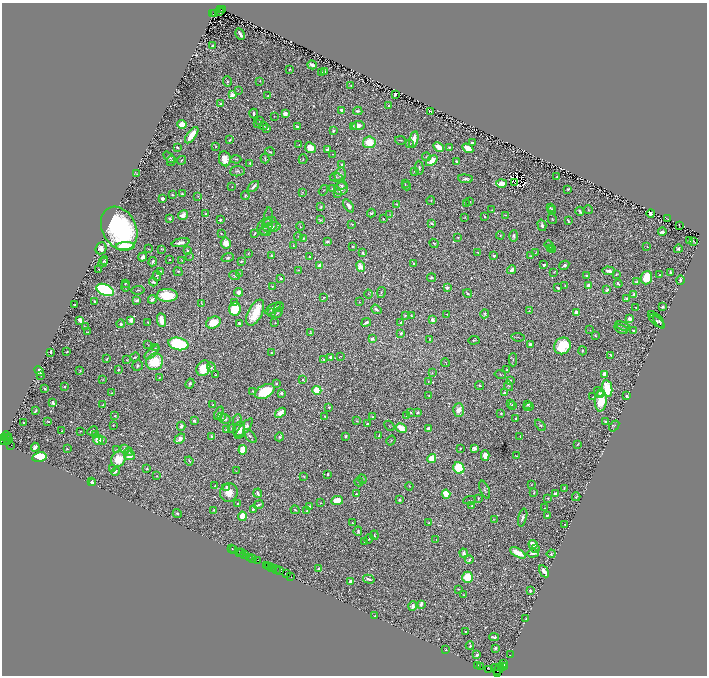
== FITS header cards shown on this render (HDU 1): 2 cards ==
NAXIS1  =                 1409
NAXIS2  =                 1347

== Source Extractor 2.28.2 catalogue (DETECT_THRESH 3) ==
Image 1409 x 1347 px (HDU 1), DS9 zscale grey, zoomed out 1/2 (1 PNG px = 2 x 2 image px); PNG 709 x 678 px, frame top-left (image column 1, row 1346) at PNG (2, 3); each listed source drawn as its Kron ellipse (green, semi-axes under 4 px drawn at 4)
Background 1.22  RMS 0.019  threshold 0.056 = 3 sigma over >= 5 px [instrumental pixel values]
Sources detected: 1005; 140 cannot appear on this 1/2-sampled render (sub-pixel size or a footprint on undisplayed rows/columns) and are neither listed nor drawn; of the other 865, the 500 brightest by FLUX_AUTO listed and drawn (365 fainter detections omitted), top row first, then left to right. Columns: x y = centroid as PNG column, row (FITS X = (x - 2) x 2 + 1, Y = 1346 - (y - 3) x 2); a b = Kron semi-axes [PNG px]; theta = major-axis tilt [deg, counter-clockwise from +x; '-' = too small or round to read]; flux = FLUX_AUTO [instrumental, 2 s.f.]
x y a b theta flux
222 9 3 2 - 580
221 10 4 1 - 320
220 11 2 1 - 470
213 14 2 1 - 120
215 14 3 3 - 410
240 34 6 2 -61 18
212 46 3 2 - 4.6
312 65 5 3 - 20
290 69 3 2 - 2.6
325 71 2 2 - 2.5
321 72 2 2 - 2.8
260 81 4 3 - 3
227 82 5 3 - 7.2
351 85 2 2 - 2.6
238 90 4 3 - 3.2
395 94 4 2 - 8.9
232 95 3 2 - 110
268 96 2 2 - 4.5
221 104 3 2 - 11
388 106 3 2 - 3.8
342 110 3 3 - 39
358 111 4 3 - 11
431 111 3 2 - 12
285 113 3 3 - 31
254 114 5 3 - 11
274 116 2 2 - 2.4
259 121 3 2 - 2.3
182 124 4 3 - 70
258 124 3 2 - 3.5
358 125 6 4 6 25
263 126 4 2 - 3.3
353 126 3 3 - 3.7
297 127 3 2 - 9.9
267 128 3 2 - 15
333 131 2 2 - 20
192 135 9 4 54 85
230 140 4 2 - 5.7
400 140 5 2 - 3.5
414 140 8 3 77 55
369 142 6 6 - 110
472 143 3 2 - 9.8
409 144 3 3 - 7.7
299 145 2 2 - 3
215 146 3 2 - 3.4
439 147 5 3 - 60
449 147 3 3 - 4.8
177 148 3 2 - 5.9
310 148 6 5 - 45
468 148 6 4 -32 50
328 150 3 2 - 13
270 152 5 3 - 5.5
332 154 3 2 - 2.4
169 157 6 3 -48 6.2
426 157 4 3 - 3.6
225 159 7 6 - 54
236 159 5 3 - 4.2
265 159 5 2 - 3.4
303 159 5 3 - 3.2
181 160 5 2 - 4.3
171 161 5 2 - 3.9
432 161 7 4 42 48
457 162 3 3 - 32
250 163 2 2 - 9.1
342 164 3 3 - 9.5
419 168 7 3 -85 5.9
237 171 7 5 7 8.4
414 171 3 2 - 3.4
137 174 4 3 - 4.8
340 175 7 5 78 14
336 177 6 3 -4 5
557 177 3 2 - 5.9
465 179 7 4 -6 12
514 182 2 1 - 2.8
501 183 5 3 - 64
405 184 3 2 - 2.4
342 185 5 3 - 7.7
407 186 4 4 - 6.6
232 187 2 2 - 2.5
253 187 7 2 44 17
332 189 4 3 - 8
341 189 7 6 - 26
568 189 2 2 - 6.8
323 190 5 2 - 2.6
302 193 3 2 - 2.5
338 193 4 3 - 6.4
182 194 4 3 - 6.4
172 195 3 2 - 3.7
245 195 4 3 - 5.3
198 196 4 3 - 2.7
162 198 3 3 - 12
431 200 4 3 - 4
470 202 2 2 - 2.8
397 204 3 2 - 3.3
466 204 2 1 - 2.3
349 206 7 4 -54 18
321 207 4 3 - 5.6
550 208 2 2 - 2.9
588 209 4 2 - 2.5
492 210 2 2 - 3.7
552 210 4 2 - 8.9
580 211 4 2 - 11
371 213 4 3 - 7.1
651 213 4 4 - 12
205 214 2 2 - 2.7
390 214 4 2 - 2.6
183 215 5 4 - 27
505 215 2 2 - 3.4
484 216 3 2 - 3.8
268 217 9 4 85 13
465 217 2 2 - 2.7
170 218 3 2 - 5.8
383 219 2 2 - 4.1
552 219 5 4 - 4.6
667 219 4 2 - 2.7
220 220 2 2 - 10
320 220 4 2 - 3.6
568 221 4 2 - 5.7
432 223 4 2 - 6.2
352 224 3 2 - 2.4
270 225 8 7 - 26
542 225 6 3 -74 14
679 225 4 1 - 2.6
300 226 4 2 - 3.3
265 227 9 7 62 11
272 227 8 5 10 20
119 228 23 17 -62 860
265 231 5 4 - 5.2
662 232 4 3 - 14
255 233 4 2 - 5.6
221 234 3 2 - 2.8
500 235 4 3 - 3.5
514 236 6 3 89 12
298 237 4 3 - 3.1
458 237 3 2 - 3.6
304 238 4 3 - 4.6
327 241 4 3 - 6.6
690 241 4 2 - 4.5
694 242 4 1 - 2.9
181 243 9 3 11 21
226 243 5 5 - 35
434 243 5 3 - 4.7
549 245 5 4 - 8.6
125 246 9 4 4 140
293 246 2 2 - 2.8
353 246 2 2 - 2.9
647 247 2 2 - 6
101 248 6 5 - 26
550 248 3 2 - 14
149 249 4 2 - 2.8
161 249 3 2 - 4
678 249 4 3 - 9.7
187 250 3 2 - 3.7
552 250 4 3 - 21
478 252 4 3 - 3.6
363 253 3 2 - 6.3
536 253 3 2 - 3.2
248 254 2 2 - 2.7
272 256 3 2 - 17
494 256 3 2 - 5.8
530 256 3 3 - 3.2
142 257 5 3 - 20
190 257 4 3 - 3.3
309 257 2 2 - 4.1
228 258 6 4 18 6.8
169 260 2 2 - 3
182 260 3 2 - 2.5
105 261 4 3 - 4.2
103 262 6 2 57 3.9
153 262 5 2 - 12
241 262 4 2 - 4.1
414 264 2 2 - 4.9
544 265 3 2 - 9.2
564 265 5 3 - 8.4
320 266 3 3 - 40
361 267 5 3 - 41
99 269 3 2 - 2.8
298 270 2 1 - 2.6
512 270 4 2 - 30
609 271 6 3 -4 23
160 272 3 2 - 10
178 272 5 4 - 5.4
554 272 2 2 - 2.5
670 272 4 2 - 8.2
239 273 4 2 - 2.9
616 274 4 2 - 3.8
660 274 2 2 - 3.6
235 275 5 4 - 8.8
586 275 3 2 - 7.6
157 276 5 3 - 5.3
280 278 2 2 - 13
431 278 4 3 - 7
646 278 7 5 69 110
680 280 4 3 - 9.8
153 282 4 3 - 11
637 282 4 3 - 8.9
125 283 3 2 - 2.8
618 284 4 3 - 8.2
589 285 3 3 - 22
272 286 3 3 - 3.9
565 286 2 1 - 2.5
125 287 5 3 - 4.3
447 288 3 3 - 17
558 288 3 2 - 8.3
105 290 9 5 -23 780
138 290 6 2 9 4.6
607 290 4 3 - 10
239 292 4 4 - 18
381 293 5 3 - 5.3
468 293 4 2 - 7.3
368 294 5 3 - 2.5
634 294 4 4 - 14
167 295 10 6 -1 160
324 297 3 2 - 4.4
627 298 3 3 - 8
152 299 4 3 - 12
137 300 3 2 - 15
95 302 3 3 - 7
235 302 3 3 - 4.6
359 302 3 2 - 2.9
201 304 4 1 - 2.4
75 305 3 2 - 7.8
279 307 5 4 - 5.8
636 307 2 2 - 2.6
663 307 2 2 - 10
273 308 8 3 33 14
235 309 7 6 - 140
376 309 5 3 - 11
529 311 2 2 - 2.9
255 313 14 7 63 120
271 313 3 2 - 11
277 313 6 4 33 5.8
577 313 4 3 - 48
447 314 2 2 - 3.6
485 314 4 3 - 5.4
405 315 3 3 - 5.4
652 315 2 2 - 18
411 316 3 2 - 4.1
630 319 4 3 - 23
80 320 4 3 - 45
131 320 3 2 - 43
162 320 7 4 -81 43
432 320 4 3 - 19
657 321 9 3 -39 6.5
659 321 8 4 -62 7.6
148 322 2 2 - 4.2
366 322 5 3 - 9.3
401 322 2 2 - 8.7
213 323 8 5 24 88
239 323 3 2 - 20
275 323 3 2 - 3.4
121 324 4 4 - 11
623 326 7 2 -20 5.2
86 327 3 2 - 5.3
621 329 7 3 -23 12
590 330 2 2 - 2.7
633 330 2 2 - 10
87 332 3 2 - 3.6
310 332 3 2 - 2.3
401 333 3 2 - 20
595 335 3 3 - 5.6
518 337 7 2 -6 3.4
372 339 3 2 - 16
430 339 3 2 - 3.7
474 340 5 3 - 3.9
178 344 10 6 -12 390
148 345 4 1 - 2.7
530 345 4 4 - 16
562 346 9 8 - 200
155 348 3 2 - 2.5
582 351 4 3 - 4.2
51 352 3 2 - 12
67 352 2 2 - 4.8
152 352 9 3 42 8.8
271 353 3 2 - 2.6
610 355 3 2 - 4.2
341 356 3 3 - 3.1
135 357 5 3 - 5.6
331 357 4 3 - 21
107 359 4 3 - 4.4
127 360 3 3 - 3
324 360 4 3 - 6.3
513 360 7 3 90 6.4
155 362 9 8 - 150
445 362 4 3 - 2.7
138 366 6 5 - 7.2
211 367 5 3 - 9.7
203 368 8 6 62 110
507 369 2 2 - 3.9
118 370 2 2 - 8.1
39 371 5 4 - 44
80 371 3 2 - 3.4
432 373 3 3 - 2.6
500 374 6 3 -13 4
604 374 3 3 - 35
41 375 2 2 - 5.3
216 375 3 2 - 3.7
159 378 2 2 - 2.9
102 379 4 4 - 3.2
303 380 3 2 - 3.2
510 380 2 2 - 4.1
428 381 3 3 - 3
190 384 5 3 - 8.1
277 384 2 2 - 4.2
64 386 2 2 - 3.7
480 386 4 4 - 5
509 386 5 4 - 4.4
607 388 8 5 -79 160
45 389 3 2 - 5
317 390 4 4 - 170
253 391 4 2 - 4.4
265 391 10 6 29 190
599 392 5 3 - 10
112 393 2 2 - 4.9
281 393 2 2 - 24
504 393 3 2 - 25
429 395 2 2 - 3.6
601 395 4 2 - 13
627 396 3 2 - 8.4
593 397 3 2 - 2.9
601 401 11 6 85 130
53 403 3 2 - 16
510 403 3 2 - 2.5
528 404 4 3 - 7.2
103 405 4 2 - 6.3
212 405 3 2 - 2.6
512 405 2 2 - 2.8
329 407 2 2 - 3.5
529 407 5 2 - 3.3
459 410 7 5 88 35
35 411 4 2 - 6.4
411 412 3 2 - 5.2
219 413 7 4 66 8.7
280 413 6 3 37 41
417 413 3 3 - 6.5
501 413 3 3 - 3.5
115 415 3 3 - 4.1
221 416 3 3 - 4.8
325 416 2 2 - 2.7
406 416 2 2 - 8.4
373 417 3 2 - 5.8
225 419 5 4 - 11
516 419 3 2 - 4
237 420 6 4 84 7.4
48 421 3 1 - 2.7
194 421 3 2 - 18
357 421 3 2 - 2.7
606 422 4 2 - 8.1
24 423 3 2 - 7.6
367 424 3 2 - 17
113 425 3 2 - 3.8
540 425 6 4 -50 6.8
181 426 4 3 - 12
389 426 5 2 - 2.7
614 426 6 3 50 3.8
231 428 3 2 - 3.1
401 428 6 4 -29 76
239 429 8 5 72 39
244 429 12 4 52 34
428 429 2 2 - 51
226 430 3 2 - 4.6
61 431 2 2 - 2.5
80 431 2 2 - 3
92 431 5 3 - 8.7
96 435 3 2 - 2.7
379 435 3 2 - 6.2
6 436 4 2 - 280
250 436 8 4 -49 11
346 436 3 2 - 10
520 436 3 2 - 2.6
212 437 3 2 - 10
279 437 4 4 - 7.7
4 438 3 2 - 360
6 439 7 2 46 620
180 439 6 3 42 33
8 440 2 2 - 95
98 440 5 4 - 77
103 440 3 3 - 3.1
391 440 5 3 - 3.8
7 442 2 2 - 1000
578 444 3 1 - 3.6
10 445 3 1 - 450
35 447 4 3 - 18
460 448 2 2 - 5.2
474 448 4 3 - 20
67 449 3 2 - 3.2
117 449 4 3 - 2.8
124 449 3 2 - 25
243 450 5 4 - 77
129 452 4 3 - 4.2
485 455 5 4 - 27
130 456 5 4 - 36
516 456 3 1 - 2.5
39 457 7 4 13 360
118 459 8 6 57 98
432 459 4 4 - 88
189 461 4 2 - 3.8
112 468 4 2 - 3
459 468 6 5 - 240
147 469 2 2 - 4.1
115 471 4 3 - 15
236 471 4 3 - 2.4
328 474 3 2 - 7.1
157 476 3 2 - 3.1
304 477 4 2 - 2.5
362 479 5 2 - 2.4
91 482 2 2 - 6.9
359 482 4 3 - 2.7
93 483 3 3 - 13
532 485 2 2 - 2.3
215 486 3 2 - 4.1
409 486 4 3 - 2.6
226 487 4 3 - 9.6
564 488 3 2 - 4.6
485 490 9 4 -68 8.4
229 492 9 9 - 55
534 492 2 2 - 4.6
258 493 4 2 - 14
356 494 2 2 - 3.5
446 494 4 3 - 80
555 494 3 3 - 28
576 497 4 2 - 4.6
478 498 3 2 - 3.6
548 498 4 2 - 3.5
399 500 3 3 - 8.2
470 500 6 3 5 3.6
337 501 6 4 7 80
238 503 3 3 - 3.6
320 503 2 2 - 2.9
258 505 5 2 - 7.1
309 506 3 2 - 5.3
472 506 3 2 - 8
545 508 2 2 - 3
253 509 3 2 - 6.1
214 510 3 2 - 6.6
295 510 4 2 - 4.2
307 511 4 2 - 11
177 513 4 4 - 6.2
547 515 2 2 - 4.6
242 516 5 4 - 63
523 518 9 4 75 13
494 519 3 2 - 2.7
352 523 2 2 - 2.5
429 523 3 2 - 3.5
565 524 2 2 - 3.6
358 531 5 3 - 9.3
374 535 4 3 - 4.8
369 539 5 2 - 6.2
436 540 4 3 - 2.7
364 542 3 2 - 3.4
533 544 5 3 - 50
232 549 2 1 - 37
535 549 3 2 - 3.8
234 550 2 1 - 130
239 552 3 1 - 100
241 553 2 1 - 150
463 553 4 3 - 20
518 553 8 4 -29 92
533 553 6 3 5 13
551 554 4 2 - 7
245 555 2 1 - 120
250 557 3 2 - 290
253 559 4 1 - 130
257 560 3 1 - 170
469 560 4 3 - 8.3
267 566 3 1 - 210
269 566 2 1 - 240
272 567 2 1 - 160
273 569 3 1 - 110
277 569 3 2 - 270
319 569 2 2 - 19
280 571 3 1 - 130
544 571 6 3 -59 33
286 574 3 2 - 180
291 577 3 1 - 130
468 577 6 5 - 160
369 579 6 2 -16 12
351 581 3 3 - 19
459 589 4 3 - 3.7
530 591 3 3 - 12
464 595 3 1 - 2.6
421 604 4 2 - 16
413 606 5 4 - 14
375 616 3 2 - 3.6
526 619 3 2 - 2.4
465 632 2 2 - 2.7
494 637 5 2 - 13
470 646 4 2 - 7.1
495 648 3 2 - 6.4
446 650 2 2 - 2.7
477 655 3 2 - 9.2
510 655 2 1 - 51
504 664 2 1 - 21
478 665 2 1 - 51
481 666 2 1 - 150
505 666 3 1 - 77
502 667 3 1 - 270
495 668 3 2 - 450
488 669 2 1 - 66
499 669 6 2 51 610
498 673 2 1 - 32
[365 fainter detections neither listed nor drawn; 140 sub-pixel or undisplayed-footprint detections neither listed nor drawn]